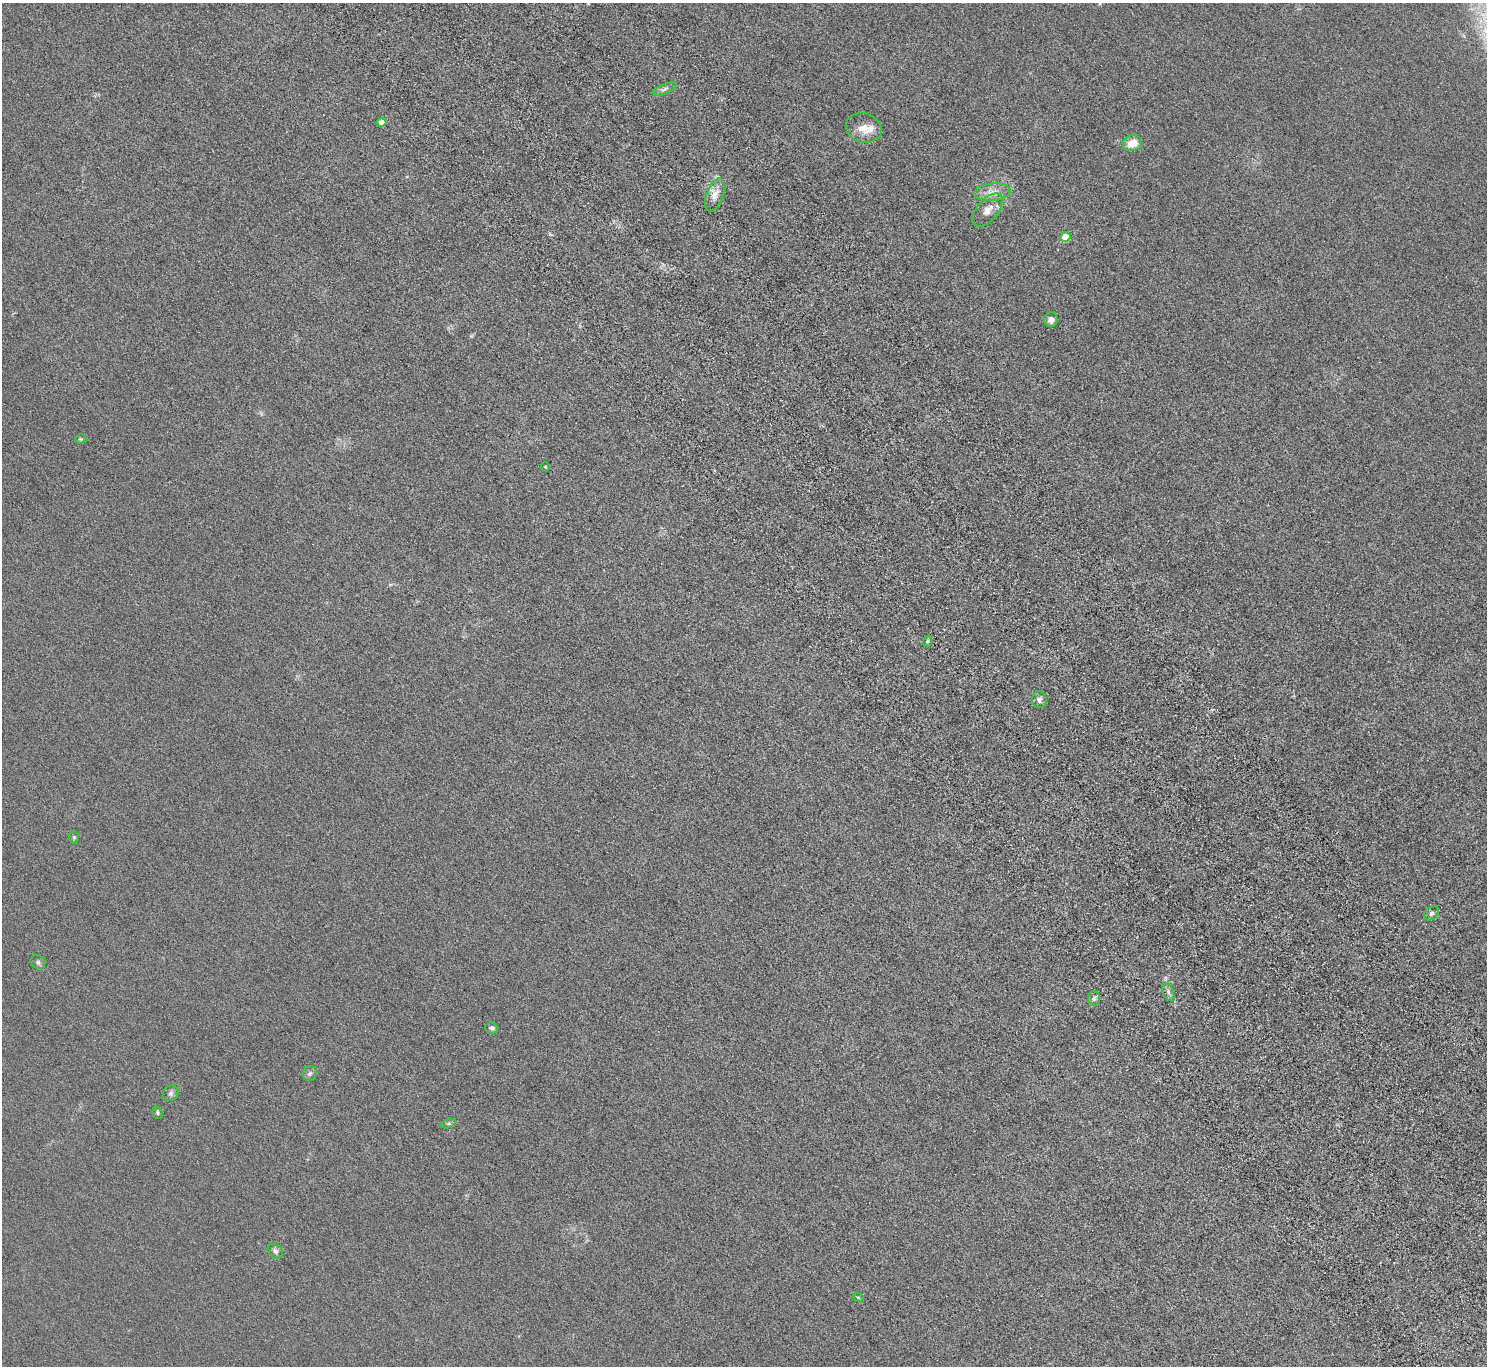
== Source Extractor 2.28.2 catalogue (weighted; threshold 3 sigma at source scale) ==
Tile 6 of 4 x 4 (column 2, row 2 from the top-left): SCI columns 1589-3073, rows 2985-4348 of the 6146 x 6105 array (HDU 1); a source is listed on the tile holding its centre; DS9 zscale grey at full resolution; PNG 1489 x 1368 px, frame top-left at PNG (2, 3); each listed source drawn as its Kron ellipse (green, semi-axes under 4 px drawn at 4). Shown black and unused: <1% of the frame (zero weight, under 4 of 8 exposures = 5% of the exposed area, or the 3 px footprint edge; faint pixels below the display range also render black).
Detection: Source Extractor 2.28.2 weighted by HDU 2 'WHT'; one run over the whole footprint, this tile lists its part. Background 0.0318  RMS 0.0058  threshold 0.0239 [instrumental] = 3 sigma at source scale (4.09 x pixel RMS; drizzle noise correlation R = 1.36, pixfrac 0.8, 0.05/0.05 arcsec/px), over >= 5 px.
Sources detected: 26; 1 inside a brighter listed object's ellipse — not listed separately; the other 25 listed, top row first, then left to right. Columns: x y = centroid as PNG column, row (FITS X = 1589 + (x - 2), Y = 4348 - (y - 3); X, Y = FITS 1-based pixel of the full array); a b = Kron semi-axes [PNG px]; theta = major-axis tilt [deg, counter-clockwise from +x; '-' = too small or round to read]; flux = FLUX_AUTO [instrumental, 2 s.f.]
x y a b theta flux
664 89 13 4 22 1.4
382 122 5 4 - 6.1
864 128 18 14 -19 6.4
1132 143 10 7 12 6.6
992 192 18 8 6 5
715 195 17 8 70 4.4
988 210 20 10 50 5.1
1066 237 5 5 - 14
1051 320 7 7 - 2.6
81 439 5 4 - 0.65
545 467 5 4 - 0.51
928 641 6 3 70 0.59
1039 700 8 7 - 1.6
74 837 6 5 - 0.73
1431 913 8 6 40 1.4
38 962 8 6 -36 1.2
1168 992 9 5 -70 1.5
1094 998 7 6 - 1.3
491 1028 6 5 - 1.2
310 1074 8 6 65 1.3
171 1093 8 7 - 1.4
157 1113 6 5 - 0.77
448 1124 8 4 19 0.79
275 1251 8 6 -43 1.5
858 1297 5 3 - 0.41